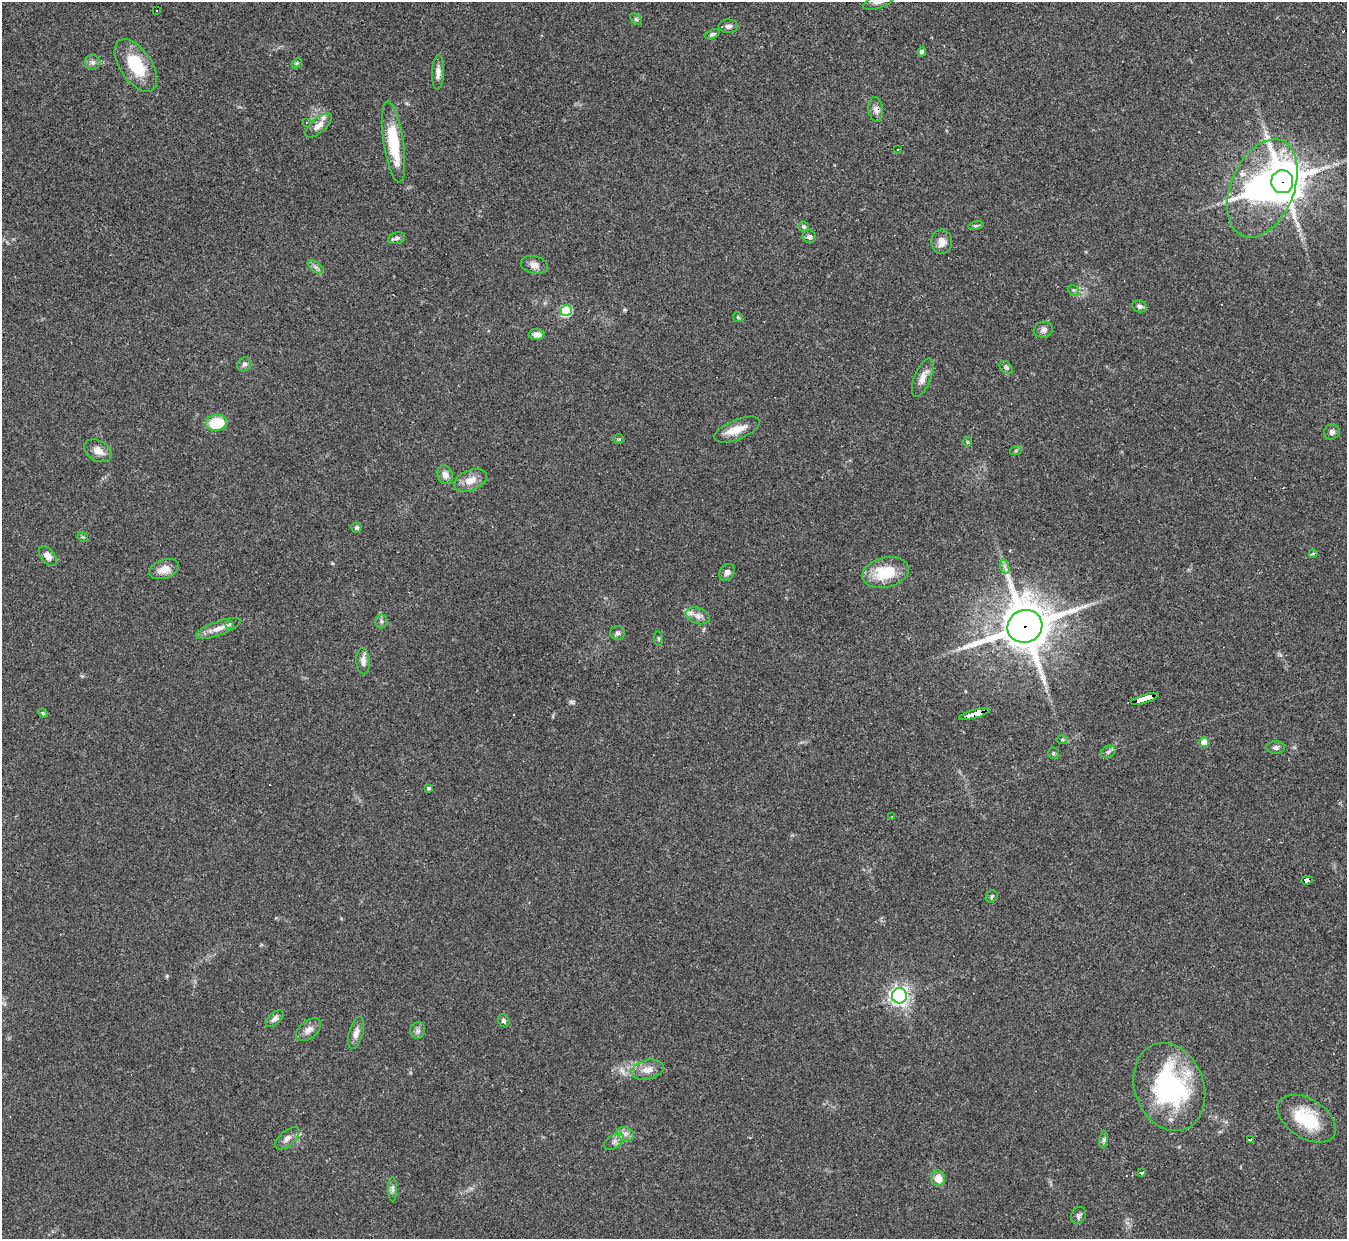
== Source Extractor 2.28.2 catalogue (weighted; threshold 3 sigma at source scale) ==
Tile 10 of 4 x 4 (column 2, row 3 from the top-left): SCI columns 1346-2690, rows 1384-2620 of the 5380 x 5366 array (HDU 1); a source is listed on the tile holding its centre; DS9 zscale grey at full resolution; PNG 1349 x 1241 px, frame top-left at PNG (2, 2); each listed source drawn as its Kron ellipse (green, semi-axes under 4 px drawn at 4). Shown black and unused: <1% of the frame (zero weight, under 3 of 4 exposures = <1% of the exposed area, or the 3 px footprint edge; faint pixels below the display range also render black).
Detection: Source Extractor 2.28.2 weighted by HDU 2 'WHT'; one run over the whole footprint, this tile lists its part. Background 0.048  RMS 0.0043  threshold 0.0194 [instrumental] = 3 sigma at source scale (4.5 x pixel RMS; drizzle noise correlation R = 1.50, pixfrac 1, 0.05/0.05 arcsec/px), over >= 5 px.
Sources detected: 97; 4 cosmic-ray / hot-pixel residue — neither listed nor drawn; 5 inside a brighter listed object's ellipse — not listed separately; the other 88 listed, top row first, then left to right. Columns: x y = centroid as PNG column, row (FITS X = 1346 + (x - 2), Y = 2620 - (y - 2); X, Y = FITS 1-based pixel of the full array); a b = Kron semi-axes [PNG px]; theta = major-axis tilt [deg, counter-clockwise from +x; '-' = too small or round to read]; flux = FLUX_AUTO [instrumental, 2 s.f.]
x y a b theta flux
879 2 16 6 19 2.5
156 10 3 2 - 0.66
636 19 7 4 -45 0.79
728 26 10 6 0 1.7
712 34 8 4 26 0.83
922 52 5 4 - 0.95
92 62 8 7 - 1.5
297 63 6 4 46 0.57
136 65 30 15 -56 18
438 72 17 6 86 2.4
876 109 12 7 -82 2.1
306 122 3 2 - 0.28
318 126 16 7 41 2.9
393 142 41 10 -82 20
898 149 2 2 - 0.41
1282 182 11 11 - 1500
1262 188 52 31 67 120
804 226 5 5 - 0.75
976 226 8 4 9 0.69
809 237 7 6 - 1.4
397 238 8 6 13 1.2
942 242 12 10 88 3.5
534 265 14 9 -13 2.6
316 267 9 4 -35 1.3
1073 290 6 4 -43 0.66
1139 306 7 6 - 1.2
566 310 6 5 - 31
738 317 5 4 - 0.55
1043 330 9 8 - 1.7
536 335 8 5 2 2.9
244 364 7 6 - 1.3
1006 368 8 5 -48 0.92
923 378 20 8 68 3.7
217 423 11 8 5 16
737 430 24 9 22 6.3
1332 432 8 7 - 1.6
619 439 5 4 - 0.58
967 442 5 3 - 0.42
1016 450 6 4 20 0.55
98 451 14 10 -31 3.7
445 475 9 7 -69 2.7
470 480 17 10 22 4.9
357 528 5 5 - 0.86
83 537 6 4 -34 0.52
1313 554 4 3 - 1.9
48 556 11 7 -52 2.8
1005 567 7 4 -71 1.1
164 569 15 9 20 4.6
727 572 9 7 52 1.6
886 573 23 15 14 15
698 616 12 8 -21 2.4
381 621 7 6 - 1
230 624 3 3 - 7.7
1025 626 18 16 24 1900
219 628 24 7 19 4.1
617 633 7 7 - 1
658 639 7 3 -82 0.59
363 661 13 7 -87 2.8
1145 699 14 3 17 140
43 713 5 4 - 0.48
974 714 15 4 16 130
1062 739 6 4 0 0.58
1204 742 5 5 - 7
1276 747 9 6 1 1.2
1108 752 8 6 29 1.1
1053 753 6 5 - 0.68
428 788 4 3 - 0.85
891 817 3 3 - 2.2
1307 880 6 4 13 32
992 896 6 5 - 0.79
899 996 8 7 - 160
275 1019 11 5 43 1.6
504 1021 7 5 -64 0.85
309 1030 14 8 40 2.8
418 1031 8 7 - 1.5
356 1033 16 7 75 2.9
648 1070 16 9 13 4
1169 1087 45 34 -70 65
1307 1119 32 19 -33 20
625 1134 9 6 -21 1.9
287 1138 15 7 41 2.3
1104 1140 8 4 82 0.97
1251 1140 3 2 - 0.72
614 1142 11 6 37 1.8
1141 1172 4 3 - 1.7
938 1178 8 7 - 4.7
392 1189 12 4 -90 1.5
1078 1216 9 7 64 1.4
Overlapping masked pixels (flux is a lower limit): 6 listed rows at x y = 1282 182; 1262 188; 1025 626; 1145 699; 974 714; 1307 880
Isophote crosses this tile's border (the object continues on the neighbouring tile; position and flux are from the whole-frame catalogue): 1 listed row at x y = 879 2